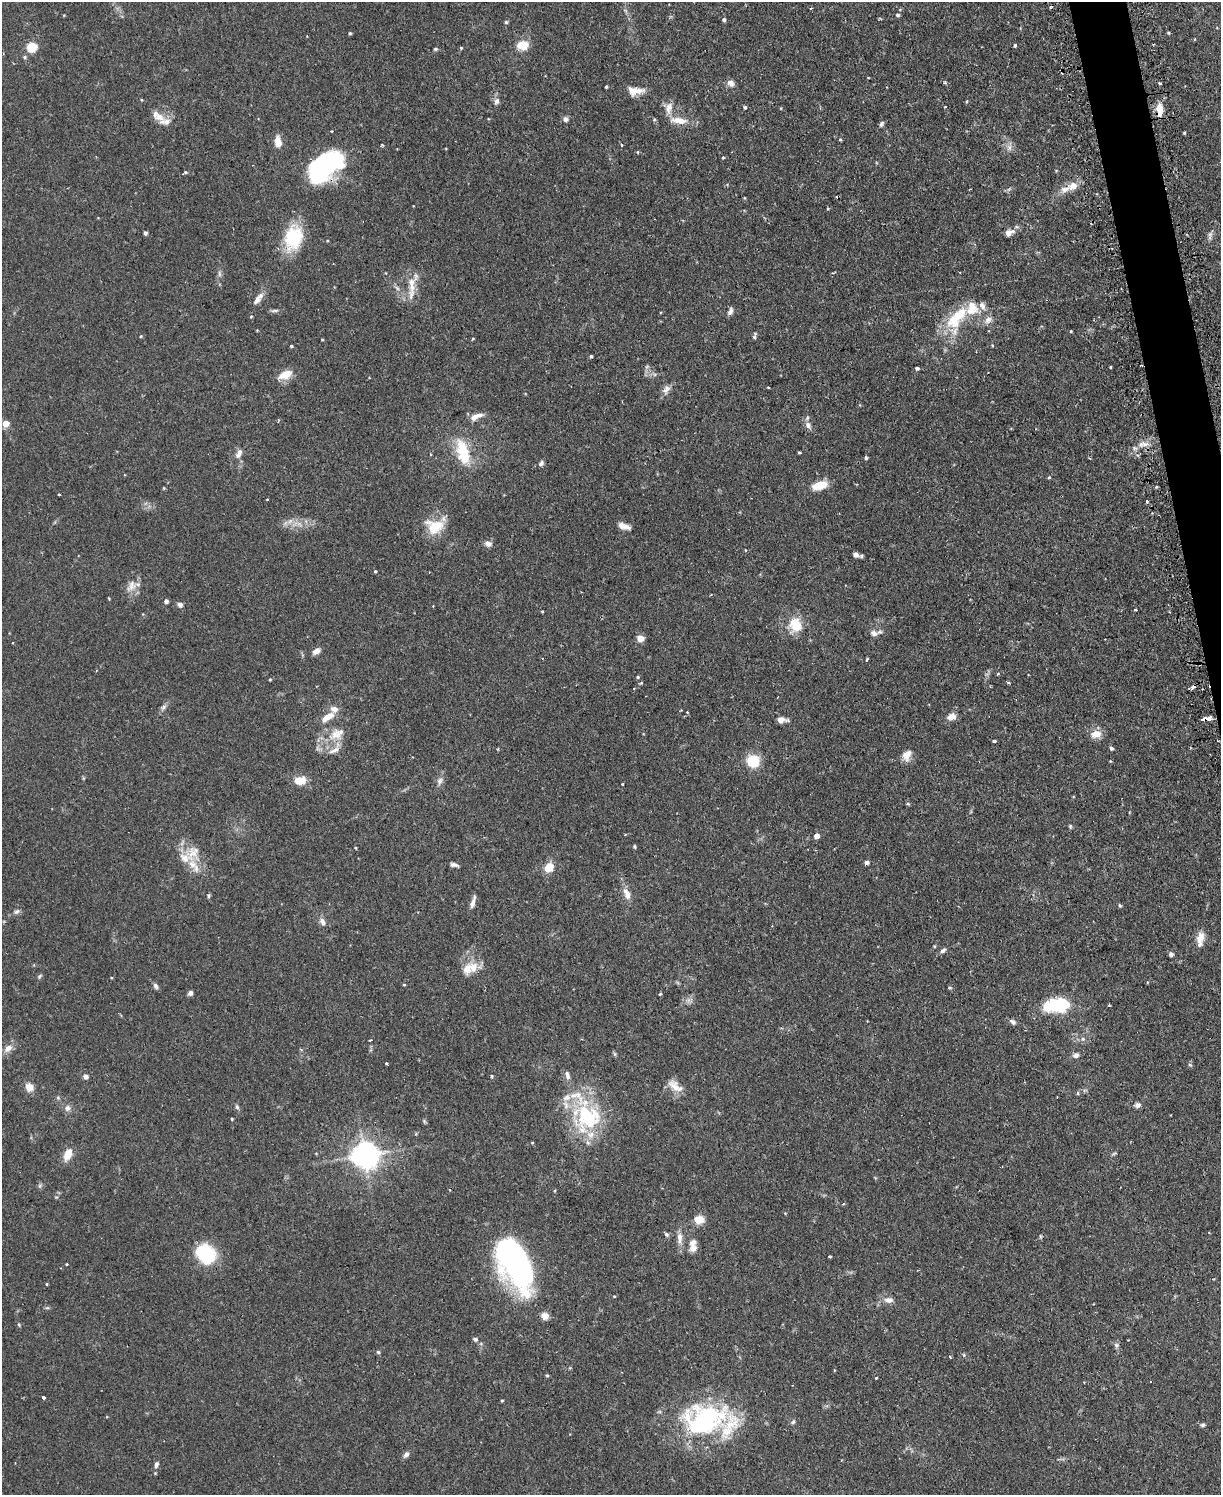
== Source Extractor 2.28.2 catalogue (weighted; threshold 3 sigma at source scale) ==
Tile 6 of 4 x 3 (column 2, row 2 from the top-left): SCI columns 1251-2469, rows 1652-3144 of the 4939 x 4911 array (HDU 1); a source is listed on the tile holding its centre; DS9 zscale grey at full resolution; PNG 1223 x 1497 px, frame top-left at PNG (2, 2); no overlay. Shown black and unused: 2% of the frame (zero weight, under 2 of 3 exposures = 4% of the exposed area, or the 3 px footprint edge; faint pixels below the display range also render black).
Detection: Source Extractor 2.28.2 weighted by HDU 2 'WHT'; one run over the whole footprint, this tile lists its part. Background 0.0811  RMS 0.0052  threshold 0.0233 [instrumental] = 3 sigma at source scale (4.5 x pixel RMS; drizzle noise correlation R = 1.50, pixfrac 1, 0.05/0.05 arcsec/px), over >= 5 px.
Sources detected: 220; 1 inside a brighter object's white glare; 3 cosmic-ray / hot-pixel residue — not listed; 16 inside a brighter listed object's ellipse — not listed separately; the other 200 listed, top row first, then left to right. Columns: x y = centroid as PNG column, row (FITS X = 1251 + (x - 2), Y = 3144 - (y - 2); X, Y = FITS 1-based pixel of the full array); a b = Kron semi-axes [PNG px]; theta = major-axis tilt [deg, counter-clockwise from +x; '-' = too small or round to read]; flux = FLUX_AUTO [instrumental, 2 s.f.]
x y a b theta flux
811 8 4 2 - 0.33
897 15 5 4 - 0.98
724 20 5 4 - 1.2
506 22 4 4 - 0.74
350 33 4 4 - 0.59
1168 33 4 4 - 0.61
523 45 10 8 0 10
1015 45 4 3 - 0.76
32 47 5 5 - 32
461 48 4 4 - 0.54
435 49 5 4 - 0.63
25 57 6 5 - 0.81
945 82 4 4 - 0.74
731 83 9 8 - 2.7
1160 83 3 3 - 0.97
606 87 3 3 - 0.6
635 91 19 9 0 5.9
497 101 9 6 71 2.1
745 107 5 4 - 0.7
669 108 16 8 77 4.1
781 108 5 3 - 0.38
1159 109 14 8 -82 6.2
159 117 18 11 -14 5.7
565 119 7 7 - 1.5
679 120 25 9 -7 7
881 124 8 5 58 1.1
331 131 3 2 - 0.43
1184 133 4 3 - 0.47
840 139 4 4 - 0.55
278 142 12 7 -83 5.5
621 145 3 3 - 0.69
1009 148 9 7 75 2.2
638 152 4 3 - 0.43
723 157 4 3 - 0.48
325 166 33 18 39 84
185 172 6 4 22 0.95
1073 186 13 10 18 5.2
145 233 5 4 - 1.2
1009 233 12 8 29 3.2
1210 234 8 6 72 1.6
293 238 31 21 74 24
219 274 10 4 -90 1.3
412 282 27 10 56 7.5
397 288 7 4 -45 1.2
257 300 13 7 54 3.2
275 310 12 4 7 1.1
730 311 9 5 69 1.9
251 316 4 3 - 0.48
956 318 41 17 49 22
988 320 11 9 52 2.9
257 330 3 3 - 0.37
1071 331 4 3 - 0.37
141 336 4 3 - 0.43
754 337 5 5 - 0.82
473 338 4 3 - 0.4
322 340 4 3 - 0.37
291 346 4 3 - 0.56
591 356 3 3 - 0.66
1110 367 3 2 - 0.47
917 368 4 4 - 1.1
286 374 16 8 23 7.8
768 387 3 2 - 0.49
666 389 13 9 54 2.9
476 417 17 6 22 3.8
6 423 5 5 - 8
808 425 10 7 -55 2.5
1145 444 14 6 -2 3.2
1134 448 8 5 -23 1.2
463 452 33 15 -76 19
799 452 4 3 - 0.51
239 453 13 7 62 2.8
866 458 5 3 - 0.73
541 463 7 6 - 1.4
1049 477 5 4 - 0.6
820 485 17 8 19 9.3
1156 487 4 3 - 0.53
164 488 4 3 - 0.42
59 495 3 2 - 0.47
267 499 4 2 - 0.35
1147 501 3 3 - 1.5
435 526 24 19 1 13
624 526 15 7 -19 3.5
488 544 9 8 - 2.2
745 550 3 2 - 0.39
856 555 5 5 - 1.9
861 556 5 4 - 0.86
375 571 4 3 - 0.59
131 586 19 12 55 5.4
166 601 5 4 - 1.7
180 605 7 5 -20 1.8
1135 610 3 3 - 0.71
542 611 4 3 - 0.44
795 624 13 11 -84 13
874 633 11 8 -19 2.6
640 638 6 5 - 5.1
13 643 3 2 - 0.32
316 651 8 5 34 3.1
867 660 5 3 - 0.63
998 674 5 3 - 0.49
637 677 4 4 - 0.63
270 679 3 3 - 0.51
1008 682 5 3 - 0.53
641 683 5 4 - 0.53
1193 687 5 3 - 2
163 707 9 6 46 1.6
681 710 3 3 - 0.37
687 712 3 3 - 0.52
328 717 19 7 34 5.8
951 717 9 7 25 3.9
1204 719 6 3 19 4.2
781 720 8 5 -1 5.5
1096 734 12 9 9 5.7
336 735 19 15 41 8.8
994 741 4 3 - 1.4
1111 748 5 4 - 0.98
497 749 4 3 - 0.49
907 755 13 9 68 4.8
753 761 9 8 - 22
1110 761 5 3 - 0.39
300 780 11 7 5 9
440 781 11 7 76 2.2
623 784 3 2 - 0.62
908 804 5 4 - 0.64
1070 826 6 5 - 0.74
817 836 4 4 - 4.5
634 847 5 4 - 0.67
356 848 4 3 - 0.45
193 852 26 21 -87 11
867 862 5 5 - 1.3
454 865 10 4 -11 1.5
549 868 9 6 40 10
627 894 15 8 -69 4.4
208 895 5 4 - 0.8
473 902 16 5 74 2.7
1120 906 5 4 - 0.68
16 912 8 6 42 1.4
322 922 12 7 -62 2.4
1200 939 20 9 82 5
943 950 9 5 39 1.5
1171 954 5 5 - 1.3
473 967 15 12 -83 6.8
40 976 6 4 59 0.75
404 985 4 3 - 0.44
156 986 7 5 -66 1.5
950 988 5 3 - 0.52
190 993 5 5 - 1.9
660 994 3 3 - 0.91
1054 1006 27 15 3 23
1013 1022 10 6 -37 1.5
1083 1039 6 5 - 1.1
370 1040 3 3 - 1.1
8 1048 12 8 39 3.9
615 1054 6 4 -89 0.73
1076 1055 7 7 - 1.8
386 1063 3 3 - 0.66
1190 1065 6 3 -19 0.59
567 1075 12 6 -75 2.2
492 1076 4 4 - 0.61
86 1077 6 6 - 1.5
675 1086 22 10 -36 5.7
29 1087 9 8 - 4.6
1137 1105 7 6 - 1.9
237 1107 7 5 -74 1
67 1108 8 7 - 2.1
587 1117 41 39 2 44
232 1119 3 3 - 0.48
424 1121 6 4 -48 0.7
532 1143 4 3 - 0.41
67 1155 13 8 65 6.9
364 1155 9 8 - 500
40 1186 7 4 90 0.9
699 1220 9 8 - 7.2
666 1234 6 5 - 0.99
1040 1236 6 3 -71 0.51
680 1238 16 7 -89 3.8
693 1243 11 9 49 2.9
205 1254 23 18 -46 26
830 1256 3 3 - 0.73
515 1263 50 24 -64 150
67 1264 3 3 - 0.85
47 1284 4 3 - 0.45
614 1296 4 3 - 0.36
889 1300 12 7 -4 3.2
545 1316 5 5 - 11
19 1325 5 3 - 0.51
475 1339 6 5 - 1.2
1128 1340 2 2 - 0.33
1116 1345 7 6 - 1.2
378 1352 5 5 - 0.7
950 1357 4 3 - 0.6
834 1370 3 3 - 0.58
547 1375 4 4 - 0.62
876 1378 3 2 - 0.38
43 1397 3 3 - 1.4
502 1401 4 3 - 0.52
705 1419 56 36 13 78
793 1422 7 5 56 1.1
1203 1425 7 5 18 1
406 1454 9 6 50 1.8
156 1464 10 6 73 1.7
Overlapping masked pixels (flux is a lower limit): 4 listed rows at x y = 1159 109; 325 166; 1193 687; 1204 719